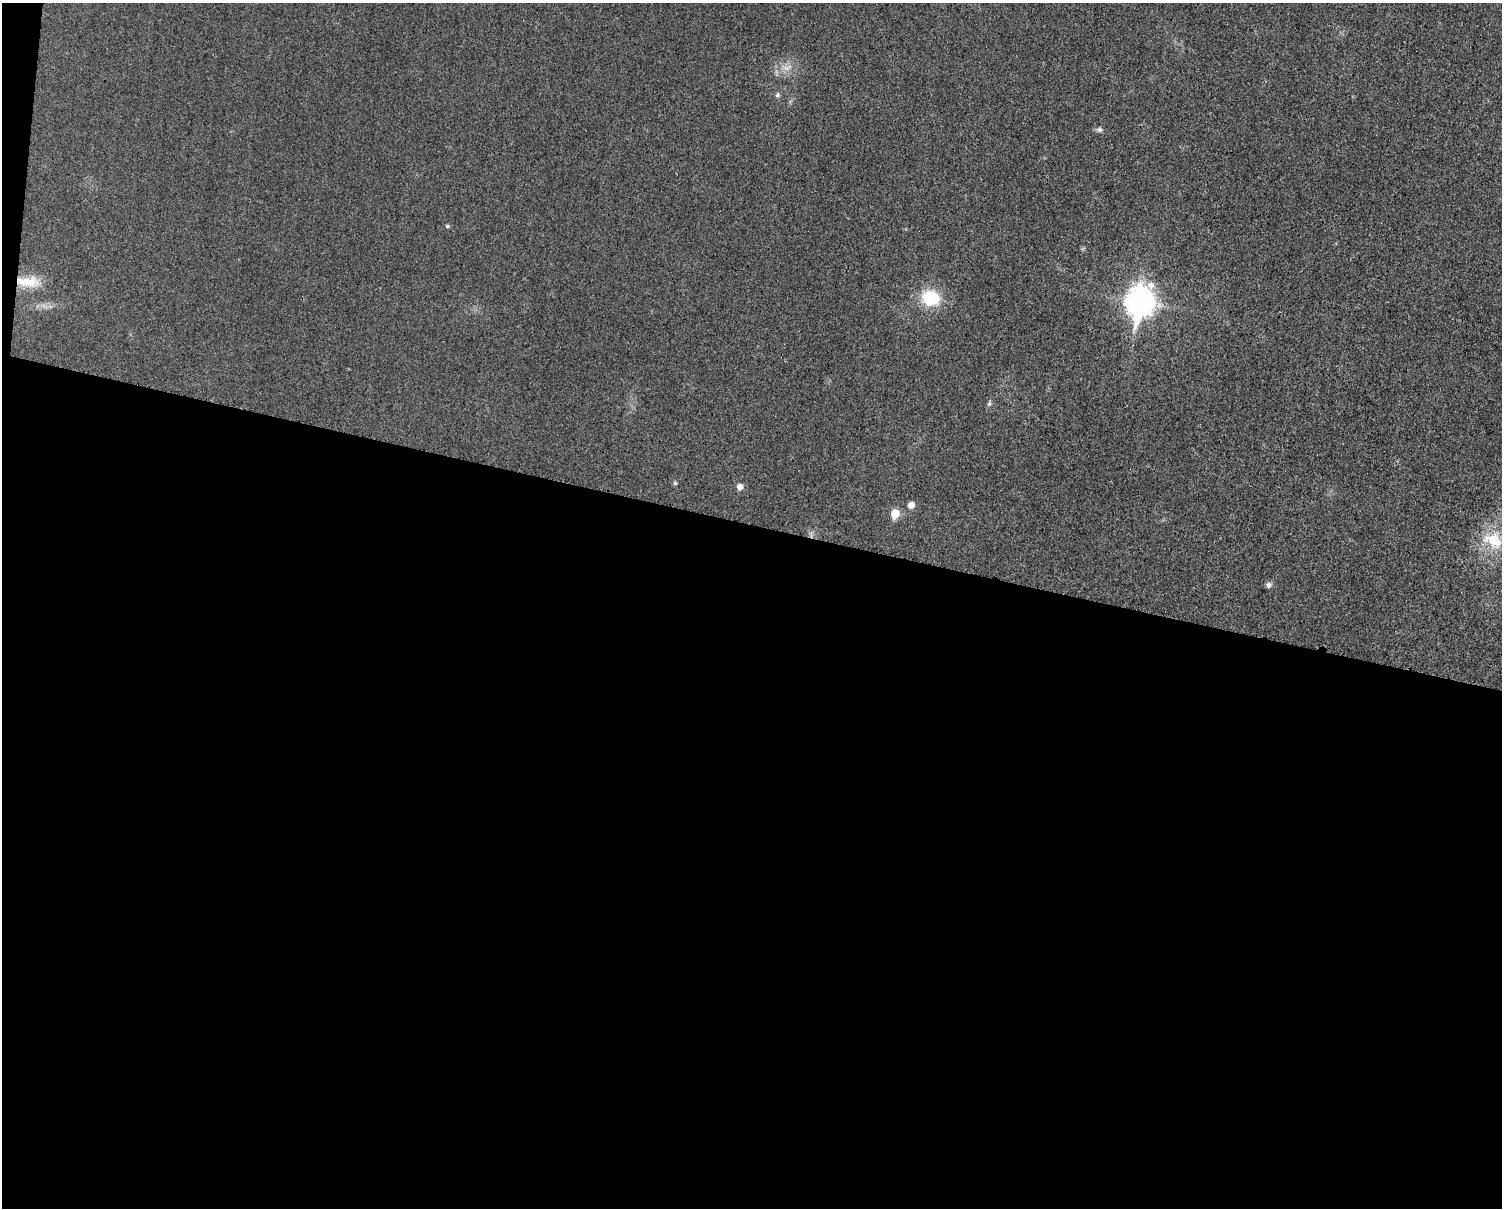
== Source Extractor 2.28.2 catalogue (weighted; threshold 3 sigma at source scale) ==
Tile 10 of 3 x 4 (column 1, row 4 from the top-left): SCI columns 247-1746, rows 10-1215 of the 4862 x 4841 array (HDU 1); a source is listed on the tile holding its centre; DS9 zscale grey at full resolution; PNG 1504 x 1210 px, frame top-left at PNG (2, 3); no overlay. Shown black and unused: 57% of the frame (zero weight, under 3 of 4 exposures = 1% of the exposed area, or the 3 px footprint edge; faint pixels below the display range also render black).
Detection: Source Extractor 2.28.2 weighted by HDU 2 'WHT'; one run over the whole footprint, this tile lists its part. Background 0.029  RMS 0.0058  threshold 0.0262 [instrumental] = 3 sigma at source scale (4.5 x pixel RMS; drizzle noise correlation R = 1.50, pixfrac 1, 0.05/0.05 arcsec/px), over >= 5 px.
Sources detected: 14; all 14 listed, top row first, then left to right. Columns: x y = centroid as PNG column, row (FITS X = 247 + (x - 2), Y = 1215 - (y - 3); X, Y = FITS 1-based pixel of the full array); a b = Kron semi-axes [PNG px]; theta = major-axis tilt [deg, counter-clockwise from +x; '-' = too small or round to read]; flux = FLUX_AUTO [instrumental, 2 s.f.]
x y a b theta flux
787 67 19 8 8 6.3
777 95 7 6 - 1.4
1099 130 8 7 - 1.5
447 226 5 4 - 1.1
28 282 32 13 -3 14
930 298 22 18 -17 25
1140 302 13 10 79 680
989 404 9 5 63 1.3
675 483 5 4 - 1
739 487 6 5 - 4
911 505 6 5 - 5.3
895 514 6 5 - 17
1493 540 32 24 -28 23
1268 585 7 7 - 2
Overlapping masked pixels (flux is a lower limit): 1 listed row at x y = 28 282